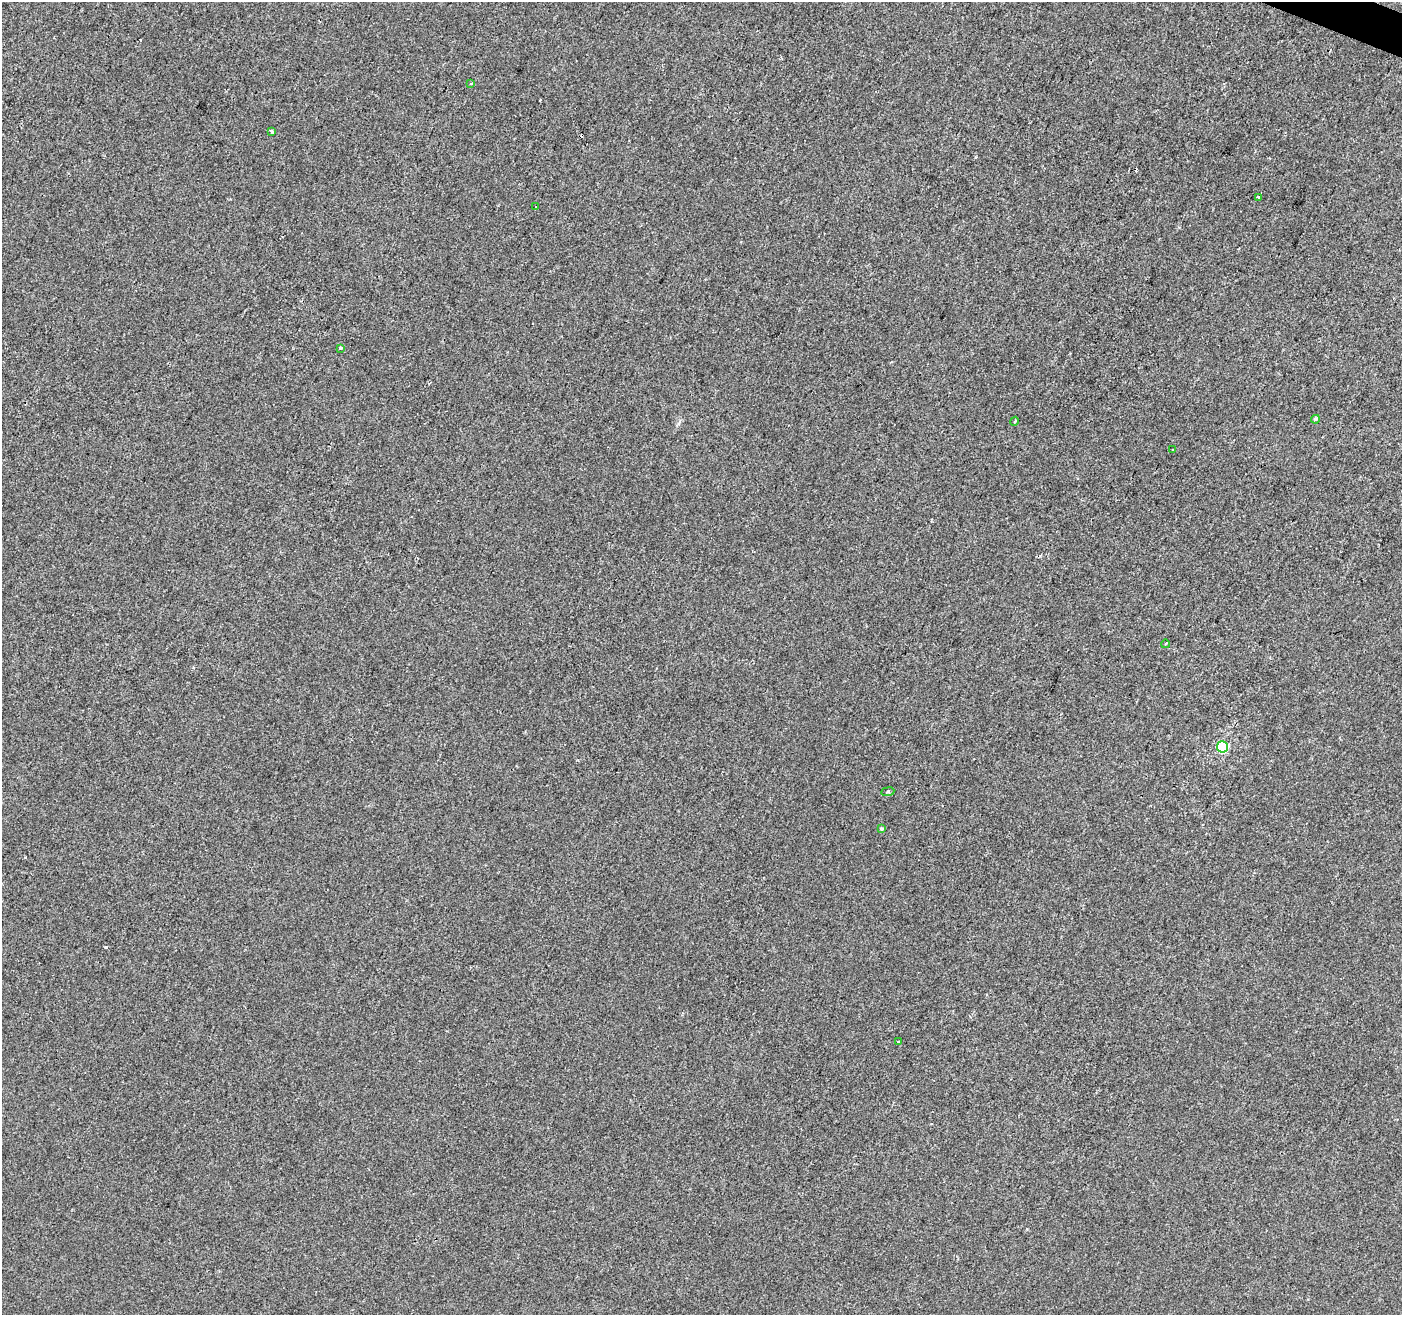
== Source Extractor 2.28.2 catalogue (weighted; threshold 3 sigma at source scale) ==
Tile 10 of 4 x 4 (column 2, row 3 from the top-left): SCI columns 1408-2807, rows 1586-2898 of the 5607 x 5732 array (HDU 1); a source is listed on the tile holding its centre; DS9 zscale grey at full resolution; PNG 1404 x 1317 px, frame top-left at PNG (2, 2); each listed source drawn as its Kron ellipse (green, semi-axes under 4 px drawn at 4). Shown black and unused: <1% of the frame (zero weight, under 2 of 3 exposures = <1% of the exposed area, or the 3 px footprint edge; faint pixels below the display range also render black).
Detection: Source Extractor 2.28.2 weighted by HDU 2 'WHT'; one run over the whole footprint, this tile lists its part. Background -8.81e-04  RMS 0.0042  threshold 0.0189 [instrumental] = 3 sigma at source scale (4.5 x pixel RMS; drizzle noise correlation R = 1.50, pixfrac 1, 0.0396/0.0396 arcsec/px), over >= 5 px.
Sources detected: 17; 4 cosmic-ray / hot-pixel residue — neither listed nor drawn; the other 13 listed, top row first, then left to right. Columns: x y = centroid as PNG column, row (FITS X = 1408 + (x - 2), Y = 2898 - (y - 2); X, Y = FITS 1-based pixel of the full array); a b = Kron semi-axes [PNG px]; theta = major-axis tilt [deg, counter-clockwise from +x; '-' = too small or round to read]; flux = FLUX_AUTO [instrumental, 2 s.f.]
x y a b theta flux
471 84 3 3 - 0.75
272 132 4 3 - 8.1
1258 198 3 3 - 17
536 206 3 2 - 0.53
341 349 3 3 - 4.7
1315 419 4 4 - 0.78
1015 421 4 3 - 0.43
1173 450 3 3 - 0.46
1165 644 4 2 - 0.4
1223 747 5 5 - 35
888 792 6 3 8 0.58
882 829 3 3 - 1.4
898 1042 4 3 - 0.43
Unlisted compact peaks at least as high as the median listed source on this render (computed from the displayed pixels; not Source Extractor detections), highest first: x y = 106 947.